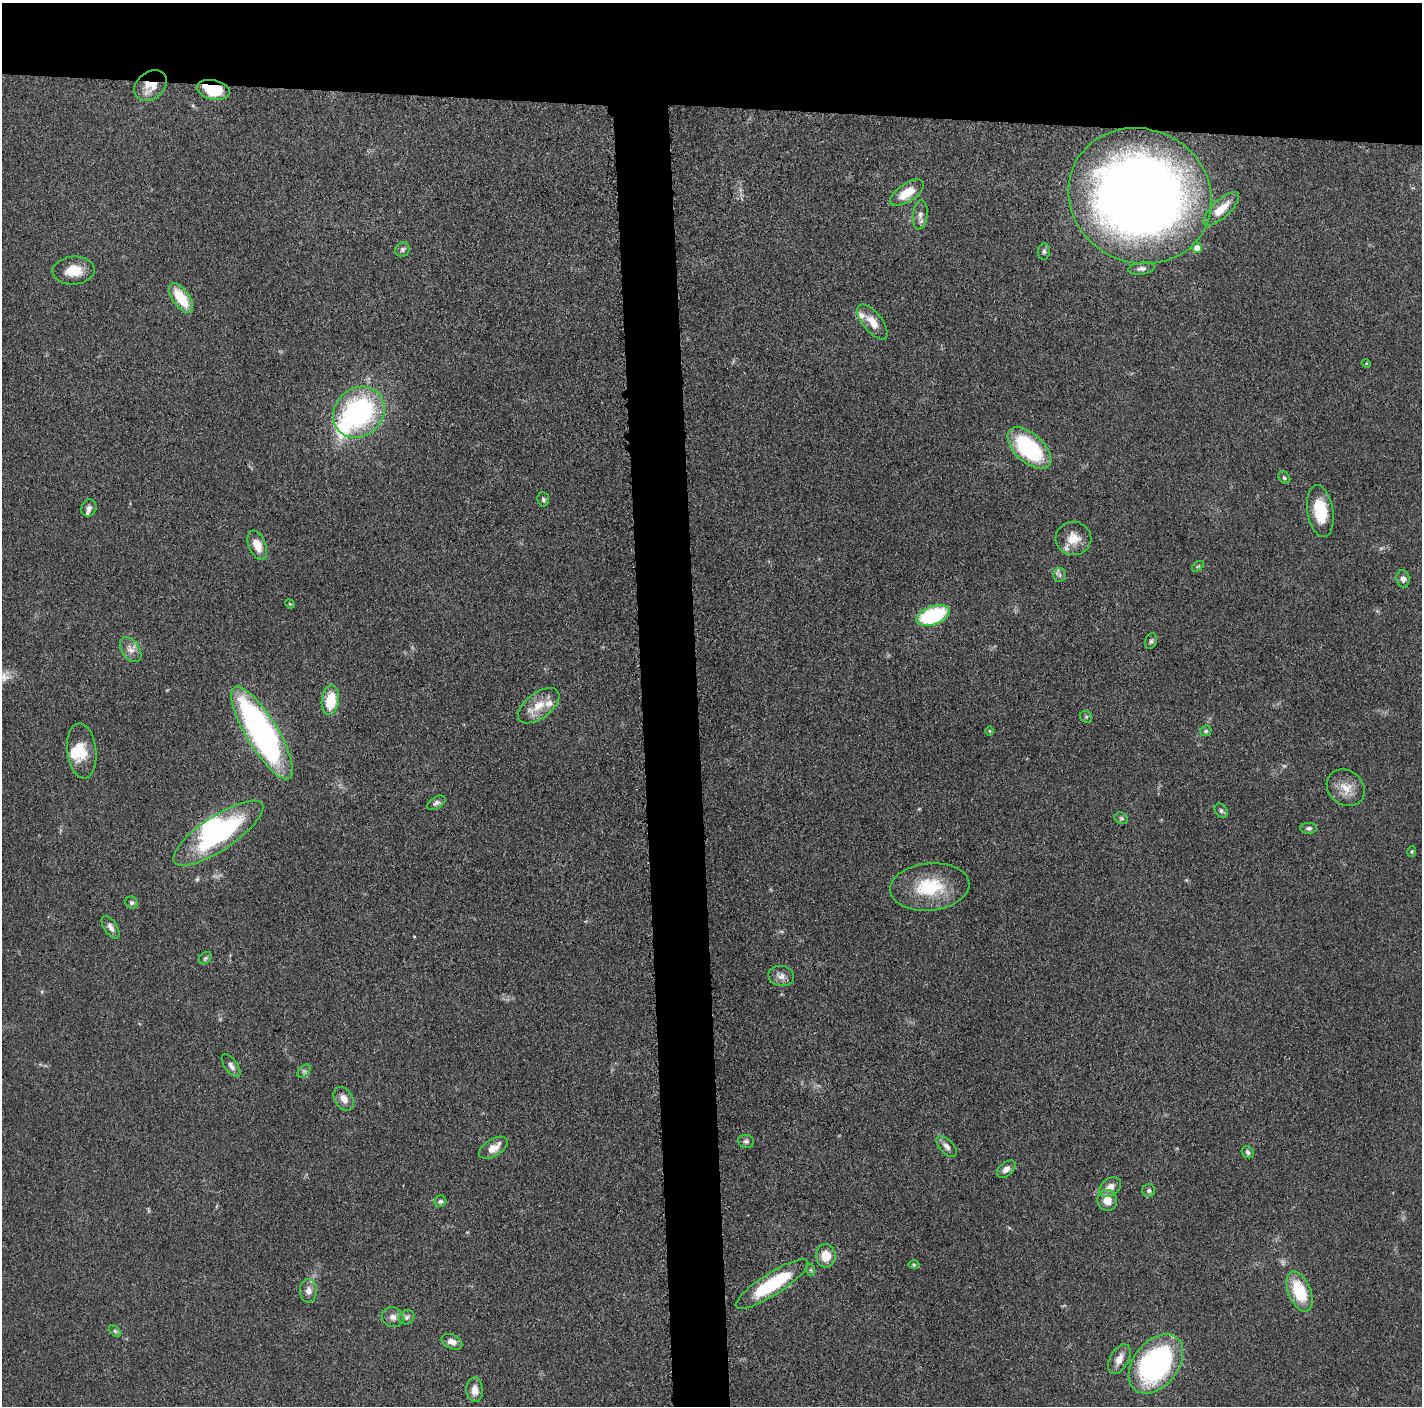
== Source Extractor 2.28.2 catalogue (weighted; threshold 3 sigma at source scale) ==
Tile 2 of 3 x 3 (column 2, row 1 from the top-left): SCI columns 1426-2845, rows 2828-4231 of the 4280 x 4250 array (HDU 1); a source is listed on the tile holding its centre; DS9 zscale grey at full resolution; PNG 1424 x 1408 px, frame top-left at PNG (2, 3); each listed source drawn as its Kron ellipse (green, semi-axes under 4 px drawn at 4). Shown black and unused: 11% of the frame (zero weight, under 3 of 5 exposures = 1% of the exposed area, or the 3 px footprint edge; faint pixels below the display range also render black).
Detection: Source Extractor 2.28.2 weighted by HDU 2 'WHT'; one run over the whole footprint, this tile lists its part. Background 0.0487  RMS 0.0053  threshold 0.0237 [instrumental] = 3 sigma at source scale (4.5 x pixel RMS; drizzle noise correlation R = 1.50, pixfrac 1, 0.05/0.05 arcsec/px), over >= 5 px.
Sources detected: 80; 1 too faint to see at this stretch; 1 inside a brighter object's white glare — neither listed nor drawn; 5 inside a brighter listed object's ellipse — not listed separately; the other 73 listed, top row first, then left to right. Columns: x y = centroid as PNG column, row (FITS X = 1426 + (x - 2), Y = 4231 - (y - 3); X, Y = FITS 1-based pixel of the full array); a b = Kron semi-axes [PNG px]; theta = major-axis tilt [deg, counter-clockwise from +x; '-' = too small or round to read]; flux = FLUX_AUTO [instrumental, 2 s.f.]
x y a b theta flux
151 86 18 13 39 9.4
213 90 16 9 -12 18
907 193 19 9 33 11
1140 196 73 67 -25 590
1221 209 23 8 43 8.9
920 215 15 7 84 3
1197 248 5 5 - 4.6
402 249 7 6 - 1.4
1044 251 8 6 84 1.3
1141 269 13 6 7 2
74 271 21 14 4 11
181 298 17 8 -55 17
872 322 21 9 -51 6.8
1366 363 4 3 - 0.45
359 412 27 23 42 89
1029 448 26 14 -43 57
1284 478 7 5 -49 1
543 499 7 6 - 1.1
89 508 9 7 72 2.3
1320 511 26 13 -81 17
1073 538 18 16 -2 9.1
257 545 15 8 -68 7.4
1198 566 7 3 36 0.66
1060 575 7 6 - 1.5
1403 579 9 6 -81 2.5
290 604 5 4 - 0.55
933 615 17 9 20 57
1151 641 8 6 71 1.3
131 650 14 8 -55 3.8
330 700 15 8 82 17
539 706 24 12 37 10
1086 717 6 5 - 0.86
989 731 5 3 - 0.48
1206 731 5 5 - 0.99
262 733 53 15 -59 190
82 751 27 14 -83 12
1346 788 20 17 -40 8.7
436 803 10 6 32 1.7
1221 811 8 5 -57 1.2
1121 818 7 5 -27 1
1309 828 8 5 2 1.3
218 833 53 17 34 78
1412 852 5 3 - 0.56
930 887 40 24 5 28
131 903 6 6 - 1.2
111 927 13 6 -56 2.7
205 958 7 5 44 1.1
781 976 13 10 -11 3.6
231 1066 13 6 -54 2.3
304 1071 8 5 44 1.3
344 1099 13 9 -57 4.2
746 1141 8 6 -6 1.3
947 1146 13 7 -47 2.5
493 1148 16 8 32 6.4
1248 1152 6 5 - 1.4
1006 1169 11 6 40 3.3
1110 1187 12 8 37 4.7
1149 1191 6 6 - 1.1
1107 1200 10 9 - 6
440 1201 6 5 - 1.5
826 1256 11 9 -87 8.9
914 1264 5 3 - 0.67
811 1270 6 4 -72 0.82
772 1284 42 11 33 40
308 1291 12 8 -89 3.3
1299 1291 21 11 -68 24
393 1317 11 9 -23 3.2
407 1317 8 7 - 1.5
115 1331 7 4 -44 0.93
452 1342 11 7 -25 3.6
1119 1359 16 9 61 5.3
1156 1364 33 22 51 120
475 1390 12 8 -86 4.5
Overlapping masked pixels (flux is a lower limit): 2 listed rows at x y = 151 86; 213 90